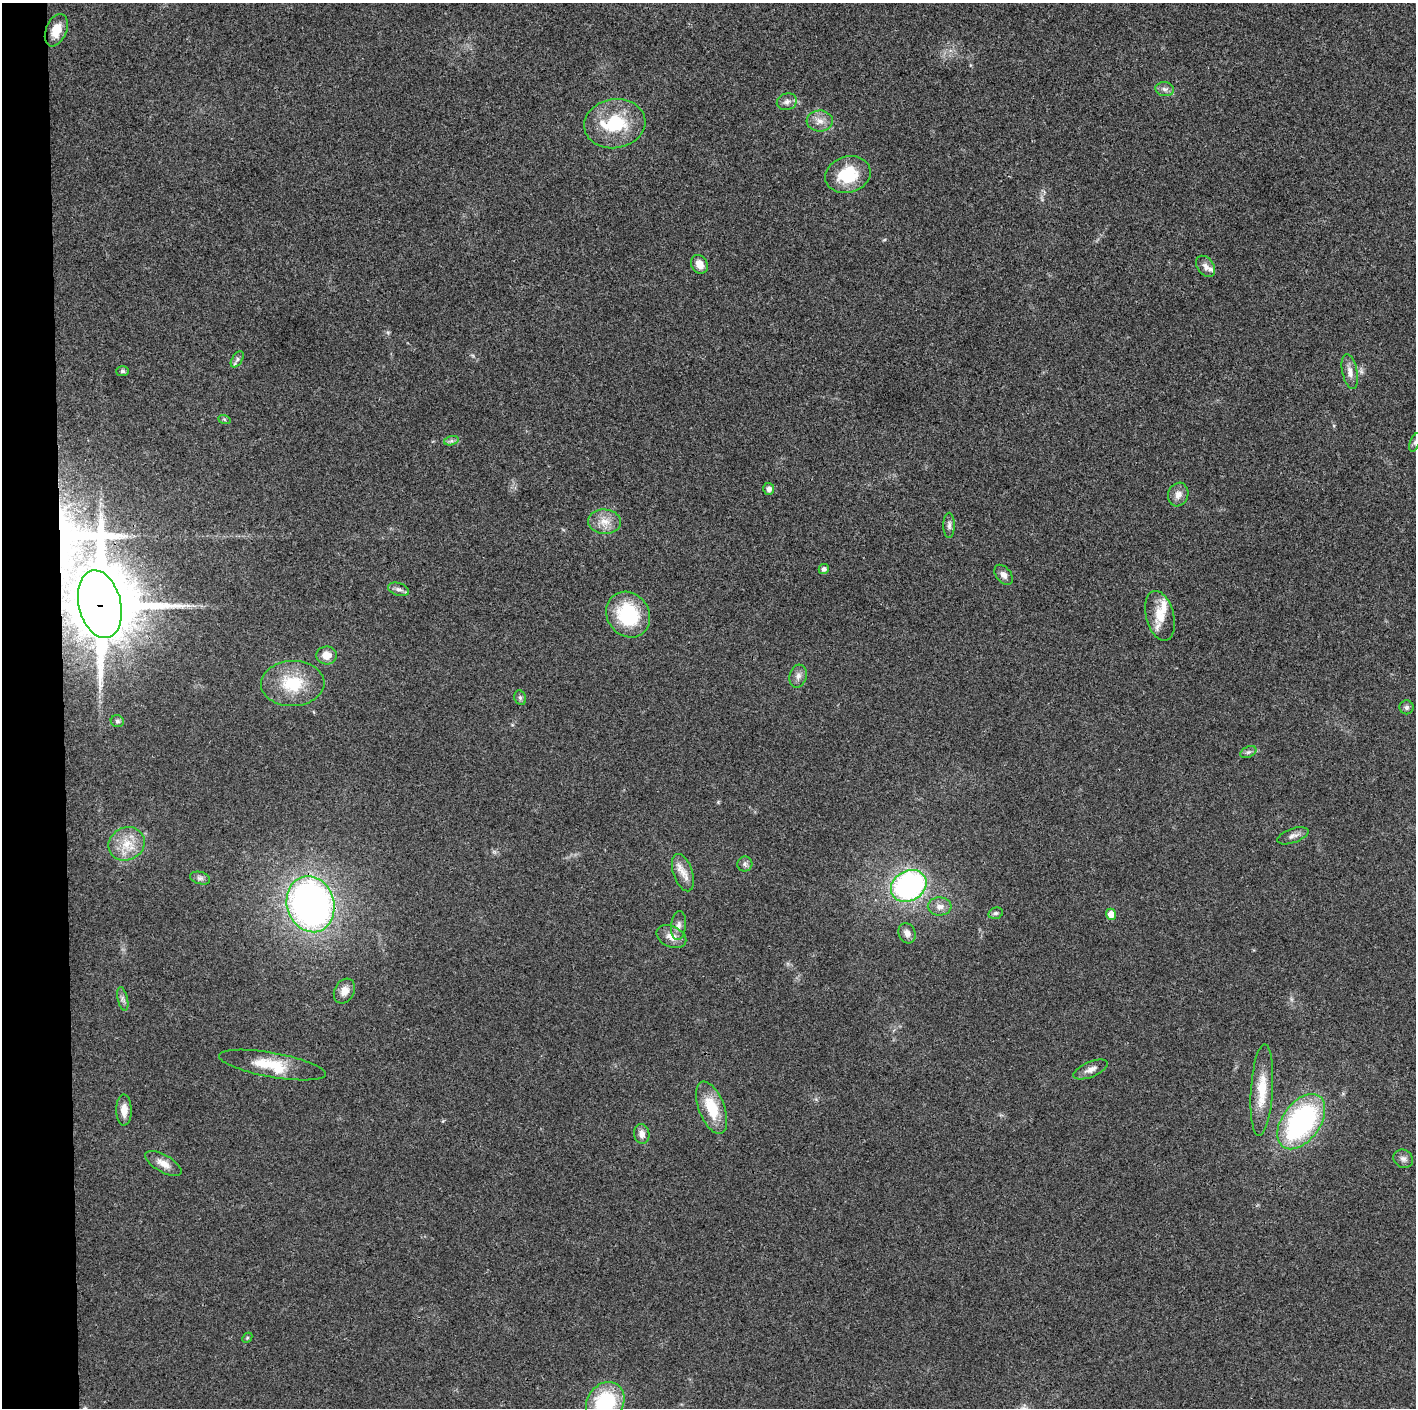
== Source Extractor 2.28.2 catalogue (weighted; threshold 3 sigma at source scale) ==
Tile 4 of 3 x 3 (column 1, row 2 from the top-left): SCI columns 1-1414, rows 1414-2819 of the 4242 x 4227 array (HDU 1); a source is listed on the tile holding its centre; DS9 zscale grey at full resolution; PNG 1418 x 1410 px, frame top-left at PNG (2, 3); each listed source drawn as its Kron ellipse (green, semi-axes under 4 px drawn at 4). Shown black and unused: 4% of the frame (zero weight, under 3 of 4 exposures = <1% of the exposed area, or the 3 px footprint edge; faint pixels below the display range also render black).
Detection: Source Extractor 2.28.2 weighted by HDU 2 'WHT'; one run over the whole footprint, this tile lists its part. Background 0.0191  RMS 0.0039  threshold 0.0175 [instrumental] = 3 sigma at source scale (4.5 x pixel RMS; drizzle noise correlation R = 1.50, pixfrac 1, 0.05/0.05 arcsec/px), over >= 5 px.
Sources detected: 62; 5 inside a brighter listed object's ellipse — not listed separately; the other 57 listed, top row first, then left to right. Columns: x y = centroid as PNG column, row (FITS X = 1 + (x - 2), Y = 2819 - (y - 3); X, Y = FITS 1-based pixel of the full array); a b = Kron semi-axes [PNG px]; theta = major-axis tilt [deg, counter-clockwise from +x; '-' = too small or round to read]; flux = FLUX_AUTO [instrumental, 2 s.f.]
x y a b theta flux
56 30 17 10 67 5.9
1165 89 9 7 -9 1.5
787 102 10 8 16 1.8
820 121 13 10 -3 3.5
615 124 31 24 9 21
848 175 23 18 16 16
699 264 10 8 -62 3.8
1205 266 12 8 -52 2.1
237 359 9 5 58 1.1
122 371 6 5 - 0.85
1350 372 18 7 -79 2.9
224 419 6 4 -19 0.53
451 441 7 4 17 1
1415 442 10 4 68 0.96
769 489 6 5 - 1.9
1178 494 12 10 70 2.9
605 522 16 12 -5 5.1
949 525 12 5 -90 1.3
824 569 5 5 - 1.3
1004 575 11 7 -52 2
398 589 10 6 -17 1.5
100 604 34 21 -76 4100
628 615 24 21 -54 26
1160 616 25 14 -75 7.1
326 655 10 9 - 4.2
798 676 11 8 75 2
293 683 32 22 2 17
520 698 7 5 -70 0.9
1406 707 7 7 - 1.1
117 721 6 6 - 0.96
1248 752 8 5 24 0.96
1293 836 16 7 19 1.9
127 844 18 16 28 8.3
745 864 7 7 - 1.2
683 873 19 9 -71 4.2
200 878 10 6 -14 1.3
909 886 18 15 29 81
311 904 28 23 -73 180
940 906 12 9 -2 2.7
996 913 7 5 15 0.79
1111 914 5 5 - 4.4
678 926 14 7 84 2.1
907 933 10 8 -64 2.2
671 937 16 10 -26 4.1
344 991 13 10 60 3.4
123 999 12 5 -76 1.3
272 1065 54 12 -10 14
1091 1069 18 7 22 2.7
1262 1090 46 11 86 11
712 1108 27 13 -69 14
124 1110 15 7 -90 4.1
1301 1122 31 19 54 75
642 1134 10 7 -80 2.6
1403 1159 10 9 - 1.7
163 1163 20 8 -30 3.9
247 1338 6 4 46 0.5
605 1403 22 18 55 32
Overlapping masked pixels (flux is a lower limit): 1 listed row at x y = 100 604
Isophote crosses this tile's border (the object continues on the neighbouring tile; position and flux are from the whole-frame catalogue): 2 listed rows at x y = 1415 442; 605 1403